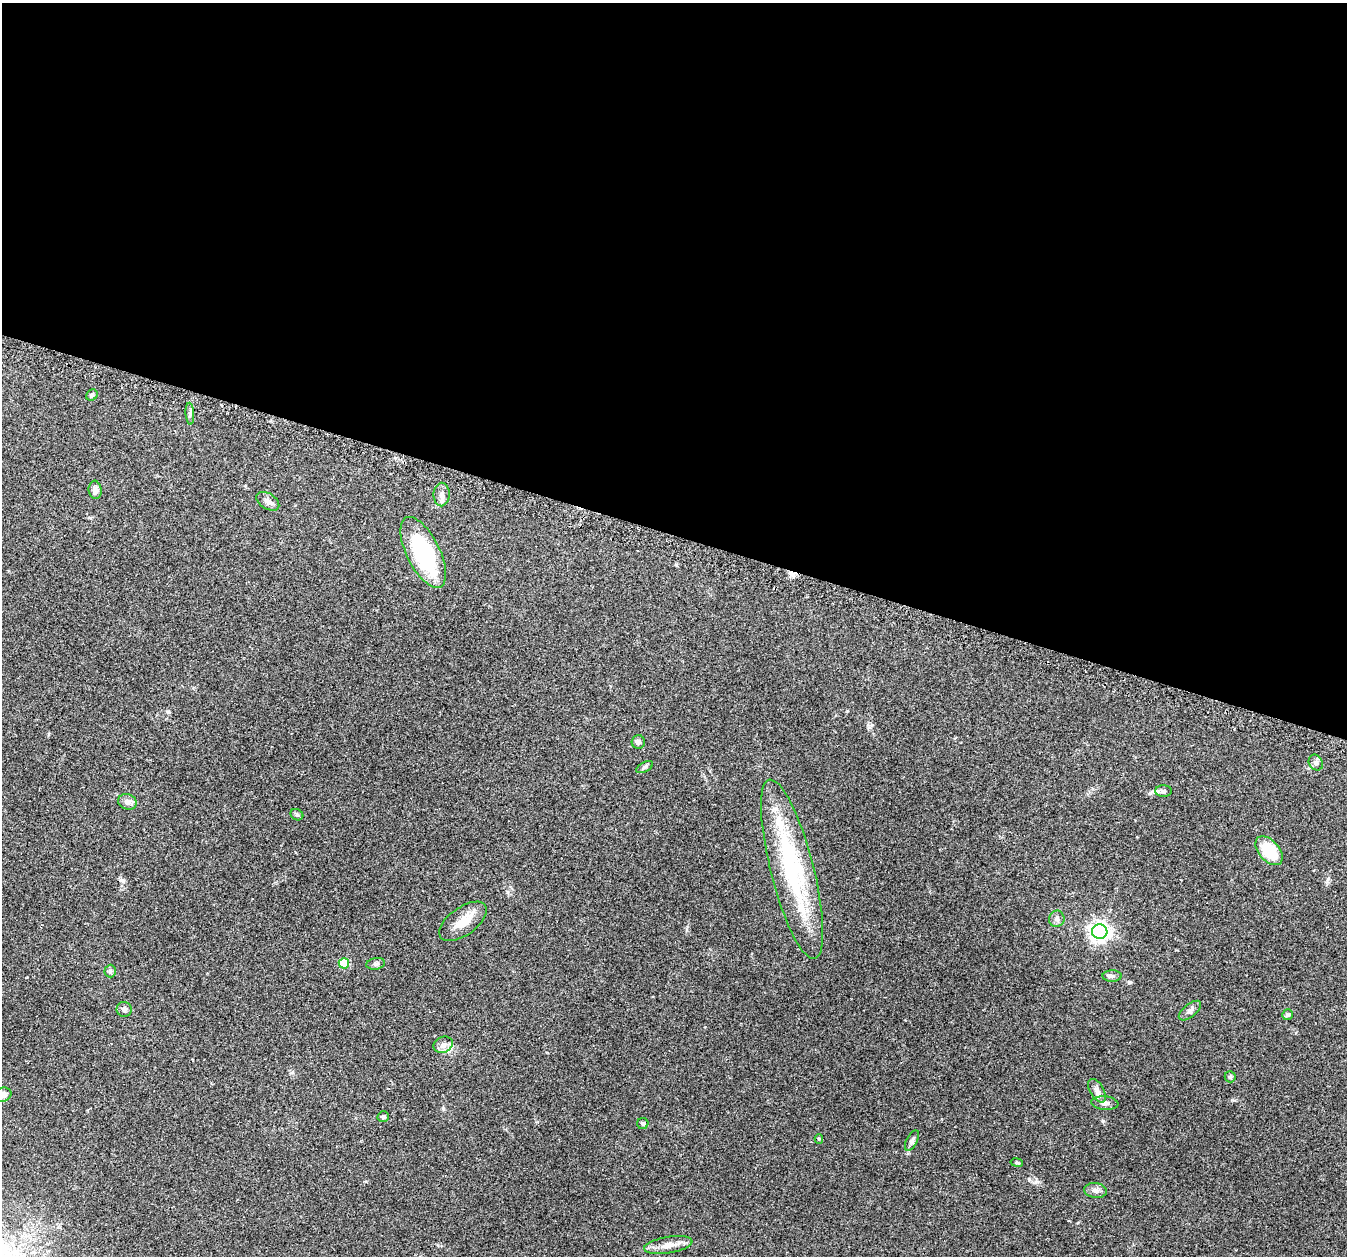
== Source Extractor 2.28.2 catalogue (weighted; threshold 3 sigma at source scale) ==
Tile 3 of 4 x 4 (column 3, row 1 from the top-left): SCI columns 2740-4084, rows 3920-5173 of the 5465 x 5498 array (HDU 1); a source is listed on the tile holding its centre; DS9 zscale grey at full resolution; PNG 1349 x 1258 px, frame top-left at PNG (2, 3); each listed source drawn as its Kron ellipse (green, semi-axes under 4 px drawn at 4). Shown black and unused: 43% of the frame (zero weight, under 2 of 3 exposures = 4% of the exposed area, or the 3 px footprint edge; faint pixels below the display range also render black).
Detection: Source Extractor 2.28.2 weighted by HDU 2 'WHT'; one run over the whole footprint, this tile lists its part. Background 0.0748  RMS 0.0069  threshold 0.0311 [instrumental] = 3 sigma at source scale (4.5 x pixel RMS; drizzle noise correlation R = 1.50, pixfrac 1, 0.05/0.05 arcsec/px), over >= 5 px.
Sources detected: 36; all 36 listed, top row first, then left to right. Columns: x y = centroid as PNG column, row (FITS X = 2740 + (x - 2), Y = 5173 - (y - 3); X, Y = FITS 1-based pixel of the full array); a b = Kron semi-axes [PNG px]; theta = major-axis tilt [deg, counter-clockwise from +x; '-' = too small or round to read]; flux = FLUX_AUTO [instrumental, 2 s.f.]
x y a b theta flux
92 395 6 5 - 1.4
190 414 11 3 -86 1.5
95 490 9 6 -84 3
442 494 12 8 89 3.6
268 501 12 8 -33 3
423 552 39 16 -64 63
638 742 7 6 - 2
1316 763 8 6 -58 1.8
645 767 9 5 28 1.3
1163 791 8 5 1 1.8
127 802 9 7 -18 3.3
297 815 7 5 -28 1.3
1269 851 17 10 -49 22
792 869 92 21 -76 89
1057 919 8 7 - 2.2
463 921 27 14 36 11
1100 931 8 7 - 320
344 963 5 5 - 22
376 964 9 5 11 1.5
110 971 6 6 - 1.2
1112 976 9 6 -1 1.7
124 1009 7 7 - 2.2
1190 1011 13 6 39 2.7
1287 1015 6 5 - 1.2
443 1045 10 8 24 3.4
1230 1077 5 5 - 1.2
1097 1091 13 7 -60 3.3
2 1095 9 7 14 5.8
1105 1103 14 6 -5 3
383 1117 5 5 - 1.5
643 1123 5 5 - 1.3
819 1139 5 4 - 0.9
912 1140 11 5 63 2.1
1017 1162 6 3 -10 0.89
1095 1190 11 7 -8 3.1
668 1245 24 8 9 6.6
Isophote crosses this tile's border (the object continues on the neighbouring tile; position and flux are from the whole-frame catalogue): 1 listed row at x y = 2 1095
Unlisted compact peaks at least as high as the median listed source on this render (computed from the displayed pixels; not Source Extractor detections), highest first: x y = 1029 1179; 443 1108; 1328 879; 847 711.